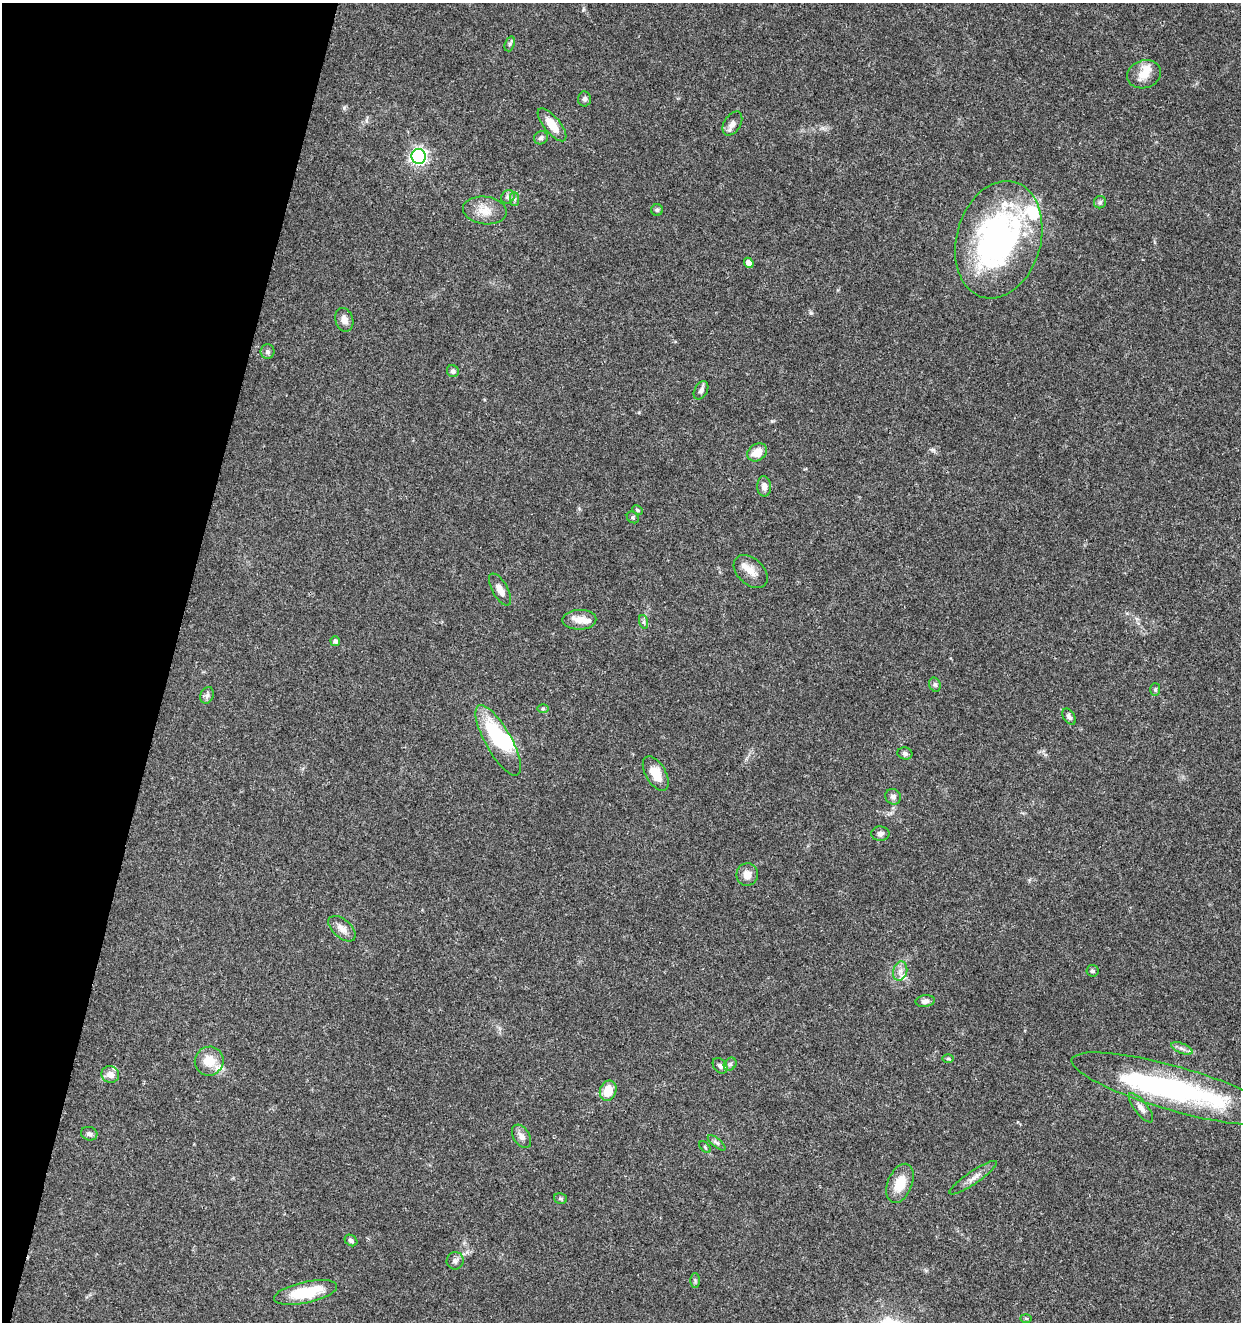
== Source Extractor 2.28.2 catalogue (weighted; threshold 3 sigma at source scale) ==
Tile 9 of 4 x 4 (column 1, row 3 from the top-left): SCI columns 283-1521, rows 1325-2644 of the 5462 x 5297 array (HDU 1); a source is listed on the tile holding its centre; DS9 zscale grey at full resolution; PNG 1243 x 1324 px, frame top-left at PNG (2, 3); each listed source drawn as its Kron ellipse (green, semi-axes under 4 px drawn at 4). Shown black and unused: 14% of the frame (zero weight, under 3 of 5 exposures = <1% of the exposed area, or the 3 px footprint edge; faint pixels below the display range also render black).
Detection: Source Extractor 2.28.2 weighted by HDU 2 'WHT'; one run over the whole footprint, this tile lists its part. Background 0.0333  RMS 0.0025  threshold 0.0112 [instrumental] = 3 sigma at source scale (4.5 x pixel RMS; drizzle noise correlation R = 1.50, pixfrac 1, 0.0396/0.0396 arcsec/px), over >= 5 px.
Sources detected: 71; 3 inside a brighter object's white glare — neither listed nor drawn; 5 inside a brighter listed object's ellipse — not listed separately; the other 63 listed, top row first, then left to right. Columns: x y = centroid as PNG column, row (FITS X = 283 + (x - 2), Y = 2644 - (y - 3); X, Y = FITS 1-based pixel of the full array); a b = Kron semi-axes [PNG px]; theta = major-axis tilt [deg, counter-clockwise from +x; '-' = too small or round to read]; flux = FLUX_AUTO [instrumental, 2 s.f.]
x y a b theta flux
510 44 8 5 71 0.52
1144 74 17 14 17 3.5
584 99 7 6 - 0.6
732 124 13 8 58 1.5
552 125 20 8 -51 4.3
541 138 7 6 - 0.73
419 156 7 7 - 79
508 197 7 6 - 0.69
514 199 7 4 -89 0.53
1100 202 6 6 - 0.52
485 210 22 13 -7 3.7
657 210 6 6 - 0.49
999 240 60 42 74 68
749 263 5 4 - 1.6
344 320 12 9 -74 1.6
268 351 7 7 - 0.69
453 371 6 5 - 0.68
701 390 10 6 61 0.84
757 452 10 8 33 3.4
764 486 10 7 -89 1.4
637 510 5 4 - 0.33
633 517 6 5 - 0.41
751 572 20 13 -43 3
500 589 18 8 -61 2
579 620 17 10 2 2.8
644 622 7 4 -72 0.52
335 641 5 4 - 0.67
935 685 7 5 -73 0.55
1155 689 6 5 - 0.43
207 695 8 6 69 0.74
543 708 6 4 1 0.33
1069 717 9 5 -57 0.77
498 740 40 13 -60 18
905 753 7 6 - 0.65
656 773 19 10 -59 4.3
893 797 8 7 - 0.9
880 834 9 7 -2 0.81
747 875 11 11 - 2.1
342 929 16 9 -41 1.9
900 971 10 7 75 1.4
1092 971 6 5 - 0.52
925 1001 9 6 9 0.94
1182 1048 11 5 -22 0.94
948 1059 6 3 0 0.28
209 1061 14 14 - 4.4
730 1064 7 5 45 0.55
720 1066 8 6 -50 0.77
110 1074 9 8 - 1.9
1176 1089 108 22 -16 50
608 1091 10 8 69 4.6
1141 1108 18 6 -52 1.5
89 1134 8 6 -16 0.8
521 1136 13 8 -57 1.4
717 1143 11 4 -40 0.7
705 1147 7 4 -46 0.37
973 1178 28 6 34 1.9
900 1183 20 12 67 5.1
561 1198 6 5 - 0.44
351 1240 7 5 -34 0.65
455 1261 8 8 - 0.9
695 1280 7 4 90 0.45
306 1292 32 10 12 11
1026 1318 6 4 -2 0.28
Unlisted compact peaks at least as high as the median listed source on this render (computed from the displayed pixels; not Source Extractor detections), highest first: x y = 344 108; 811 313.